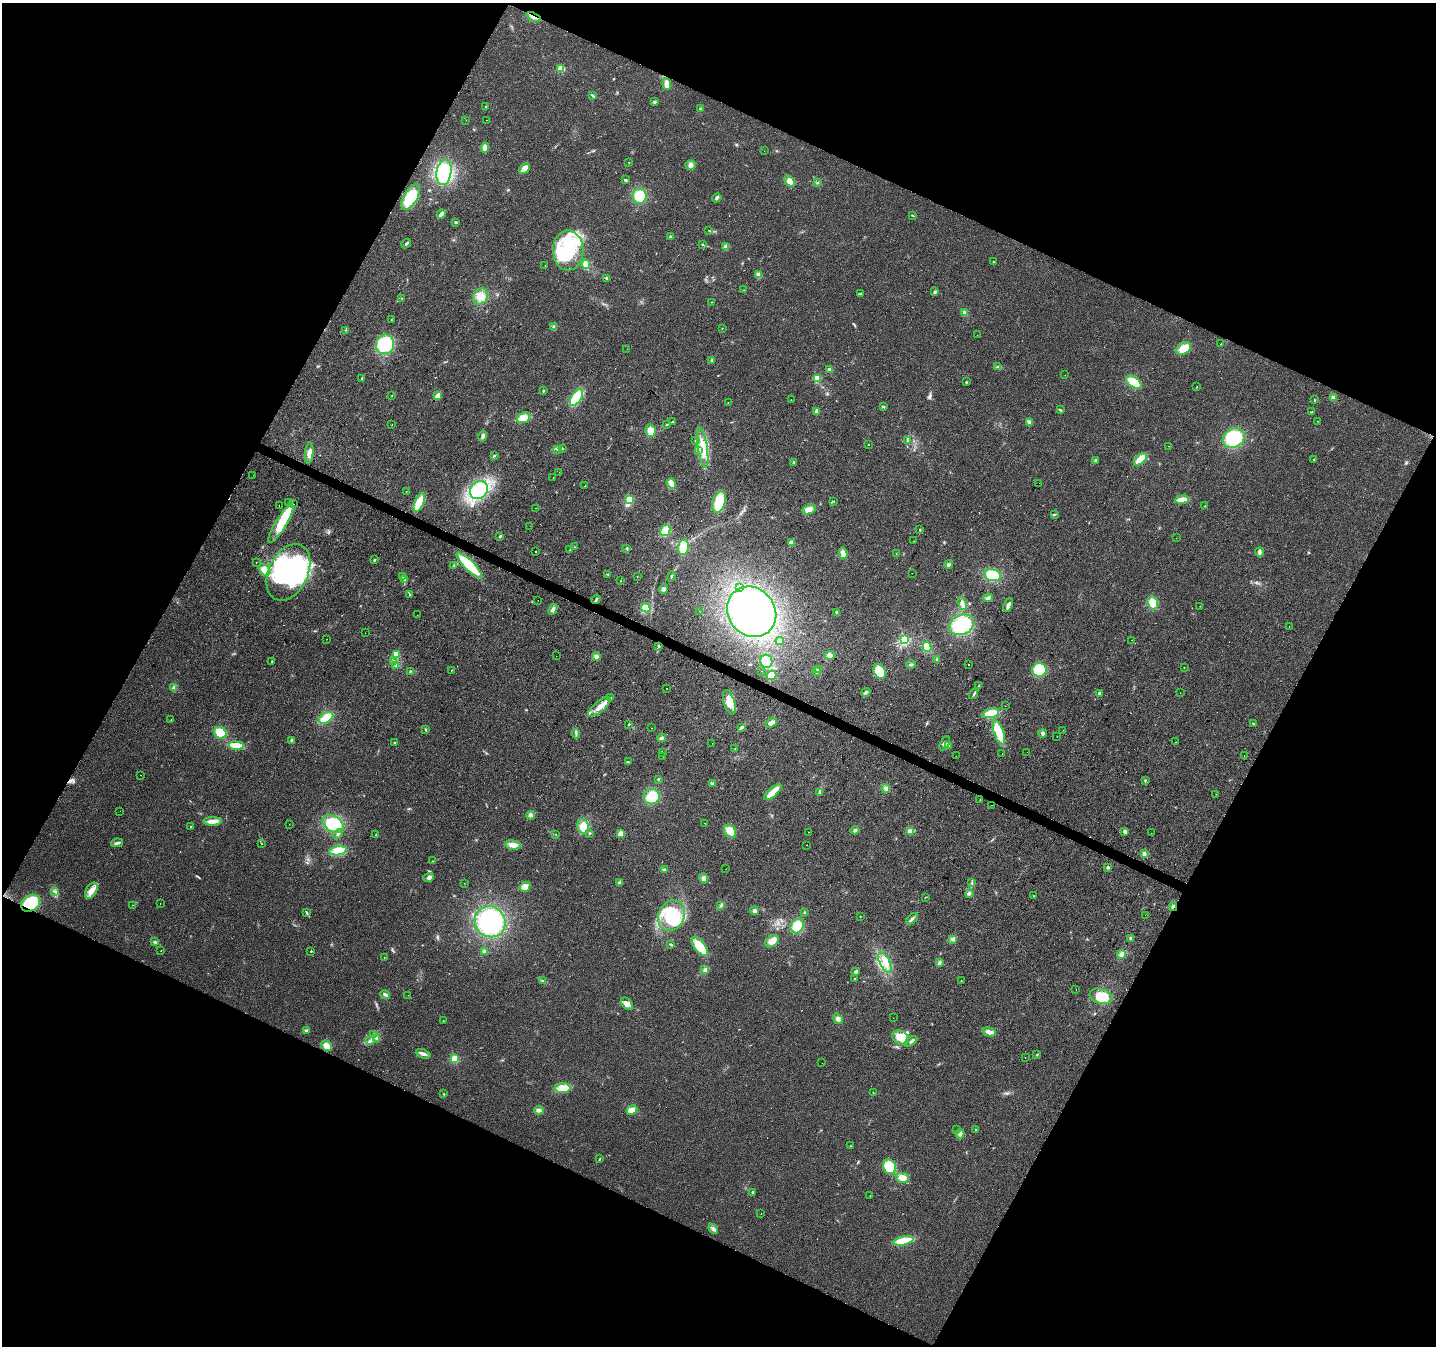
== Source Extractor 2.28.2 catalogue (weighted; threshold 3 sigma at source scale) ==
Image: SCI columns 1-5733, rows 201-5575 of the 5740 x 5842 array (HDU 1 of 3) = the unmasked area's bounding box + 8 px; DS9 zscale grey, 4 x 4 block average (1 PNG px = mean of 4 x 4 image px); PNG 1438 x 1348 px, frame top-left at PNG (2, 3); each listed source drawn as its Kron ellipse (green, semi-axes under 4 px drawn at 4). Shown black and unused: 46% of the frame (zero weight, under 2 of 3 exposures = <1% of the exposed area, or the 3 px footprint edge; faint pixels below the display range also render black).
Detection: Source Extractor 2.28.2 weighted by HDU 2 'WHT'. Background 0.0516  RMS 0.0083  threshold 0.0372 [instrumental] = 3 sigma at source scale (4.5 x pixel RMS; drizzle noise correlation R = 1.50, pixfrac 1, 0.0396/0.0396 arcsec/px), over >= 5 px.
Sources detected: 401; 2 too faint to see at this stretch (4 x 4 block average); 9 inside a brighter object's white glare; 8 cosmic-ray / hot-pixel residue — neither listed nor drawn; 4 coinciding with a brighter row at this scale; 24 inside a brighter listed object's ellipse — not listed separately; the other 354 listed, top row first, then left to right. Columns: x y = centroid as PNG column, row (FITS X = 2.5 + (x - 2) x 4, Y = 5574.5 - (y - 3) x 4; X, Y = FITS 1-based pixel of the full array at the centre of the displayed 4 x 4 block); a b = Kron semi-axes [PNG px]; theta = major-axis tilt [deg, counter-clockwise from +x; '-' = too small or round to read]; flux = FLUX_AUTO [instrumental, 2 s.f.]
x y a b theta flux
533 17 7 2 -23 14
561 68 2 2 - 260
667 84 6 3 -84 51
593 96 4 2 - 8.8
654 102 3 3 - 9.1
486 107 4 2 - 9.3
700 109 3 2 - 4.9
466 120 2 2 - 1.4
487 120 2 2 - 1.2
485 148 5 4 - 22
764 151 2 2 - 0.82
629 162 2 2 - 1.2
691 165 5 5 - 17
524 168 6 3 43 53
444 172 13 7 81 210
625 180 4 2 - 7.5
790 181 6 4 -51 38
817 183 3 2 - 2.6
640 196 8 7 - 88
411 197 14 6 60 160
717 198 5 3 - 13
441 214 5 2 - 19
912 215 3 2 - 3.8
456 222 3 2 - 5.1
708 230 2 2 - 1.5
670 237 2 2 - 28
406 244 5 2 - 9.9
702 244 3 2 - 3.9
726 246 3 3 - 19
568 250 20 15 -89 370
994 262 2 2 - 2.6
586 264 4 3 - 51
545 266 2 2 - 1.1
759 275 4 3 - 29
606 278 3 3 - 5.2
744 290 2 2 - 1.3
935 292 3 3 - 6.3
861 294 2 2 - 1.5
481 296 8 7 - 48
401 298 2 2 - 1.8
711 302 2 2 - 1.5
965 313 4 3 - 13
391 320 2 2 - 2.8
554 327 3 3 - 8
722 328 2 2 - 1.7
346 330 2 2 - 2.8
977 335 2 2 - 1.3
385 344 10 9 - 200
1221 344 2 2 - 4.1
1184 348 8 5 32 64
627 349 2 2 - 0.69
711 360 3 2 - 5.3
998 367 3 2 - 6.4
829 369 3 3 - 7.5
1065 375 2 2 - 0.95
362 378 2 2 - 5.1
817 378 2 2 - 270
967 382 2 2 - 2.7
1134 382 8 5 -35 130
1197 387 2 2 - 1.5
543 391 3 2 - 4.8
392 396 2 2 - 1.8
438 396 4 3 - 41
576 397 9 5 58 140
1333 397 3 3 - 7.4
791 400 2 2 - 0.69
1314 400 2 2 - 2.9
728 403 2 2 - 1.4
883 406 3 2 - 4.6
1060 410 3 2 - 6.4
817 411 2 2 - 100
1312 412 3 2 - 5.2
523 418 7 5 25 69
1318 421 2 2 - 1.6
673 422 3 2 - 4.7
1029 422 4 3 - 10
667 424 2 2 - 2.9
392 425 2 2 - 1.1
650 431 6 5 - 42
483 436 5 3 - 17
1234 438 11 9 30 250
696 440 2 2 - 1.9
907 440 2 2 - 2.4
868 444 2 2 - 4.7
1168 446 2 2 - 3.2
562 448 2 2 - 2.1
703 448 20 5 -81 81
558 449 3 2 - 3.1
698 450 3 2 - 6.7
309 453 10 3 84 27
495 455 2 2 - 3.7
1140 459 8 4 43 75
1314 459 3 2 - 3.1
1095 460 2 2 - 25
794 462 2 2 - 2.7
559 472 2 2 - 0.79
253 475 2 2 - 0.68
553 478 2 2 - 1.2
671 483 5 4 - 34
1039 483 2 2 - 3.3
585 486 2 2 - 1.5
479 490 9 8 - 270
406 491 2 2 - 1.1
629 499 2 2 - 320
1182 500 7 3 9 53
834 501 2 2 - 1.7
419 502 10 4 67 130
719 502 11 6 73 110
289 503 2 2 - 0.76
293 504 2 2 - 15
279 506 2 2 - 3.3
1205 506 2 2 - 1.5
535 508 2 2 - 7.3
809 509 7 4 25 29
1054 514 3 2 - 4
281 524 22 5 58 120
530 526 2 2 - 0.89
665 530 6 4 62 69
920 530 2 2 - 10
500 536 4 2 - 4.4
1176 538 2 2 - 5.1
913 541 2 2 - 0.95
791 543 3 3 - 21
574 547 2 2 - 1.8
683 547 7 5 79 85
627 548 2 2 - 5.7
570 550 3 2 - 3.1
535 552 2 2 - 18
1259 552 4 3 - 16
843 553 6 3 -78 36
896 553 2 2 - 1.3
374 560 2 2 - 17
256 562 2 2 - 1.4
949 564 4 3 - 11
454 565 2 2 - 2.6
469 565 17 4 -45 230
264 570 7 4 -44 48
288 572 30 19 64 500
912 573 2 2 - 0.76
608 574 2 2 - 3.5
993 575 8 6 -13 140
403 576 3 2 - 5.1
637 576 2 2 - 1.2
671 576 5 2 - 5.5
404 580 4 2 - 5.8
621 581 2 2 - 1.3
739 587 3 3 - 14
663 589 5 3 - 9.9
409 595 2 2 - 2.1
988 598 5 3 - 9.3
596 599 5 2 - 7.9
538 600 2 2 - 1.9
962 603 6 2 -70 13
1153 603 6 5 - 70
1008 605 7 3 67 16
1200 606 2 2 - 1.3
646 608 5 4 - 58
553 609 6 3 66 16
699 611 2 2 - 0.74
752 612 26 23 -51 810
837 612 3 2 - 4.2
417 615 2 2 - 3
961 625 13 9 26 250
1289 626 2 2 - 1.7
365 633 2 2 - 0.9
326 639 2 2 - 2.5
904 640 2 2 - 860
1132 640 2 2 - 1.1
780 641 4 3 - 10
659 646 3 2 - 3.6
927 647 5 4 - 49
396 654 3 3 - 90
830 655 5 4 - 16
556 656 2 2 - 1.1
596 656 4 3 - 13
937 659 3 2 - 5
272 661 3 2 - 3.5
393 661 3 3 - 7.9
766 661 7 6 - 140
968 664 2 2 - 27
396 665 2 2 - 3.3
911 665 5 2 - 6.4
1184 667 2 2 - 1.2
818 669 2 2 - 3
451 670 2 2 - 4.6
1039 670 7 7 - 170
410 671 3 2 - 3.2
761 671 2 2 - 3.7
879 671 8 5 -62 110
817 672 2 2 - 2.5
771 675 5 4 - 59
978 686 4 2 - 4
174 688 3 3 - 12
667 688 2 2 - 4.7
866 693 5 3 - 10
1099 693 2 2 - 11
1180 693 2 2 - 0.94
974 694 5 2 - 7.7
610 698 3 2 - 5.5
729 702 12 5 -72 98
1005 706 2 2 - 3.5
599 707 14 5 40 41
991 713 8 4 16 77
326 718 8 5 32 93
171 720 2 2 - 1.2
771 723 6 4 40 17
629 724 2 2 - 8.7
1253 724 2 2 - 2.8
651 728 2 2 - 1.2
741 728 4 2 - 7.1
426 730 3 2 - 4
1063 730 2 2 - 2
999 732 13 5 -70 110
220 733 7 5 -39 93
1042 733 4 3 - 9.7
576 734 5 2 - 5.6
1057 737 2 2 - 0.77
661 738 4 3 - 14
292 740 2 2 - 53
1175 742 2 2 - 1.2
395 743 3 2 - 4
712 743 2 2 - 0.62
945 743 7 4 61 19
236 746 7 4 -7 70
949 746 3 3 - 8.3
735 749 2 2 - 3.6
662 752 2 2 - 1.9
1027 752 2 2 - 2.1
1002 754 2 2 - 2.5
1244 755 2 2 - 1.1
956 756 2 2 - 2.6
663 757 2 2 - 0.72
628 762 2 2 - 3.8
140 775 2 2 - 27
658 779 3 2 - 2.9
1146 780 2 2 - 1.9
712 784 2 2 - 3.7
886 789 4 3 - 11
773 792 11 4 42 75
820 793 2 2 - 1.5
1216 794 2 2 - 0.93
652 797 8 7 - 89
980 799 2 2 - 1.3
991 805 2 2 - 2.2
120 811 2 2 - 1.2
530 815 4 4 - 14
212 821 9 3 0 37
705 823 2 2 - 3.7
289 824 2 2 - 0.74
333 824 11 7 -33 190
190 826 2 2 - 1.5
583 827 7 5 -68 56
855 830 4 2 - 11
730 831 7 5 -47 68
910 831 4 3 - 30
1125 831 3 3 - 9.7
808 832 2 2 - 1.3
590 833 3 2 - 4
1151 833 2 2 - 5.5
338 834 5 2 - 6.9
556 834 2 2 - 1.4
621 834 2 2 - 180
375 835 2 2 - 2.2
117 843 6 2 9 13
262 843 2 2 - 1.1
513 845 8 4 -8 36
807 845 2 2 - 20
338 851 9 4 7 89
1144 854 4 3 - 8.5
432 861 2 2 - 2.2
1108 867 2 2 - 42
726 869 2 2 - 2.7
664 870 3 3 - 9.8
429 877 5 4 - 14
703 878 5 3 - 13
464 883 2 2 - 0.96
619 883 4 3 - 11
971 883 2 2 - 3.1
525 887 6 4 32 40
91 891 9 5 59 33
55 892 2 2 - 2.6
969 893 4 3 - 7.7
1033 896 2 2 - 2.4
925 897 2 2 - 1.4
31 903 10 7 32 180
160 903 2 2 - 3.6
132 905 2 2 - 2.6
721 905 3 2 - 6.5
1173 907 4 2 - 10
754 911 4 3 - 14
804 912 2 2 - 3.1
307 913 3 2 - 5.5
1145 915 2 2 - 1.6
671 916 16 12 63 260
860 916 2 2 - 4.7
912 919 7 2 45 12
490 922 16 15 - 400
797 926 7 6 - 100
1131 938 3 2 - 6.4
952 939 2 2 - 3.1
772 941 7 5 34 39
155 942 4 3 - 8.2
671 945 4 2 - 6.3
700 947 11 5 -52 130
161 951 2 2 - 2
311 951 2 2 - 7.5
484 951 3 3 - 10
1122 954 4 3 - 28
384 957 2 2 - 1.4
885 963 11 5 -61 45
939 963 3 3 - 7.5
705 970 3 3 - 13
856 971 3 3 - 8.8
855 979 2 2 - 2.6
543 981 4 2 - 6.3
961 981 3 2 - 2.4
1076 990 2 2 - 7.2
385 995 5 3 - 8.6
408 995 2 2 - 0.81
1101 996 12 7 -16 96
627 1004 7 4 -48 33
893 1018 2 2 - 1.8
838 1019 5 4 - 16
443 1021 2 2 - 1.7
307 1030 4 2 - 9.1
989 1032 7 4 -14 23
374 1035 4 2 - 4.7
901 1038 9 6 -27 82
376 1039 2 2 - 2.6
370 1041 4 2 - 7.7
911 1042 7 2 33 13
327 1045 6 4 -50 35
423 1054 8 3 -21 20
1037 1055 3 2 - 3.2
1025 1058 2 2 - 1.4
455 1059 2 2 - 340
822 1063 2 2 - 0.52
563 1088 8 5 -1 84
873 1093 3 2 - 2.5
444 1094 2 2 - 2.3
539 1110 4 3 - 11
632 1110 5 3 - 37
975 1129 2 2 - 5.4
957 1130 2 2 - 2.3
960 1134 4 4 - 17
851 1146 2 2 - 1.2
600 1159 3 2 - 4.1
890 1167 8 6 -59 140
902 1178 6 5 - 39
752 1192 2 2 - 15
870 1196 2 2 - 1.7
761 1214 2 2 - 1.4
713 1229 5 3 - 17
903 1241 10 4 10 110
Overlapping masked pixels (flux is a lower limit): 4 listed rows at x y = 533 17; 596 599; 31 903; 1173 907
Diffuse or blended objects may show on this block-average render without a row.